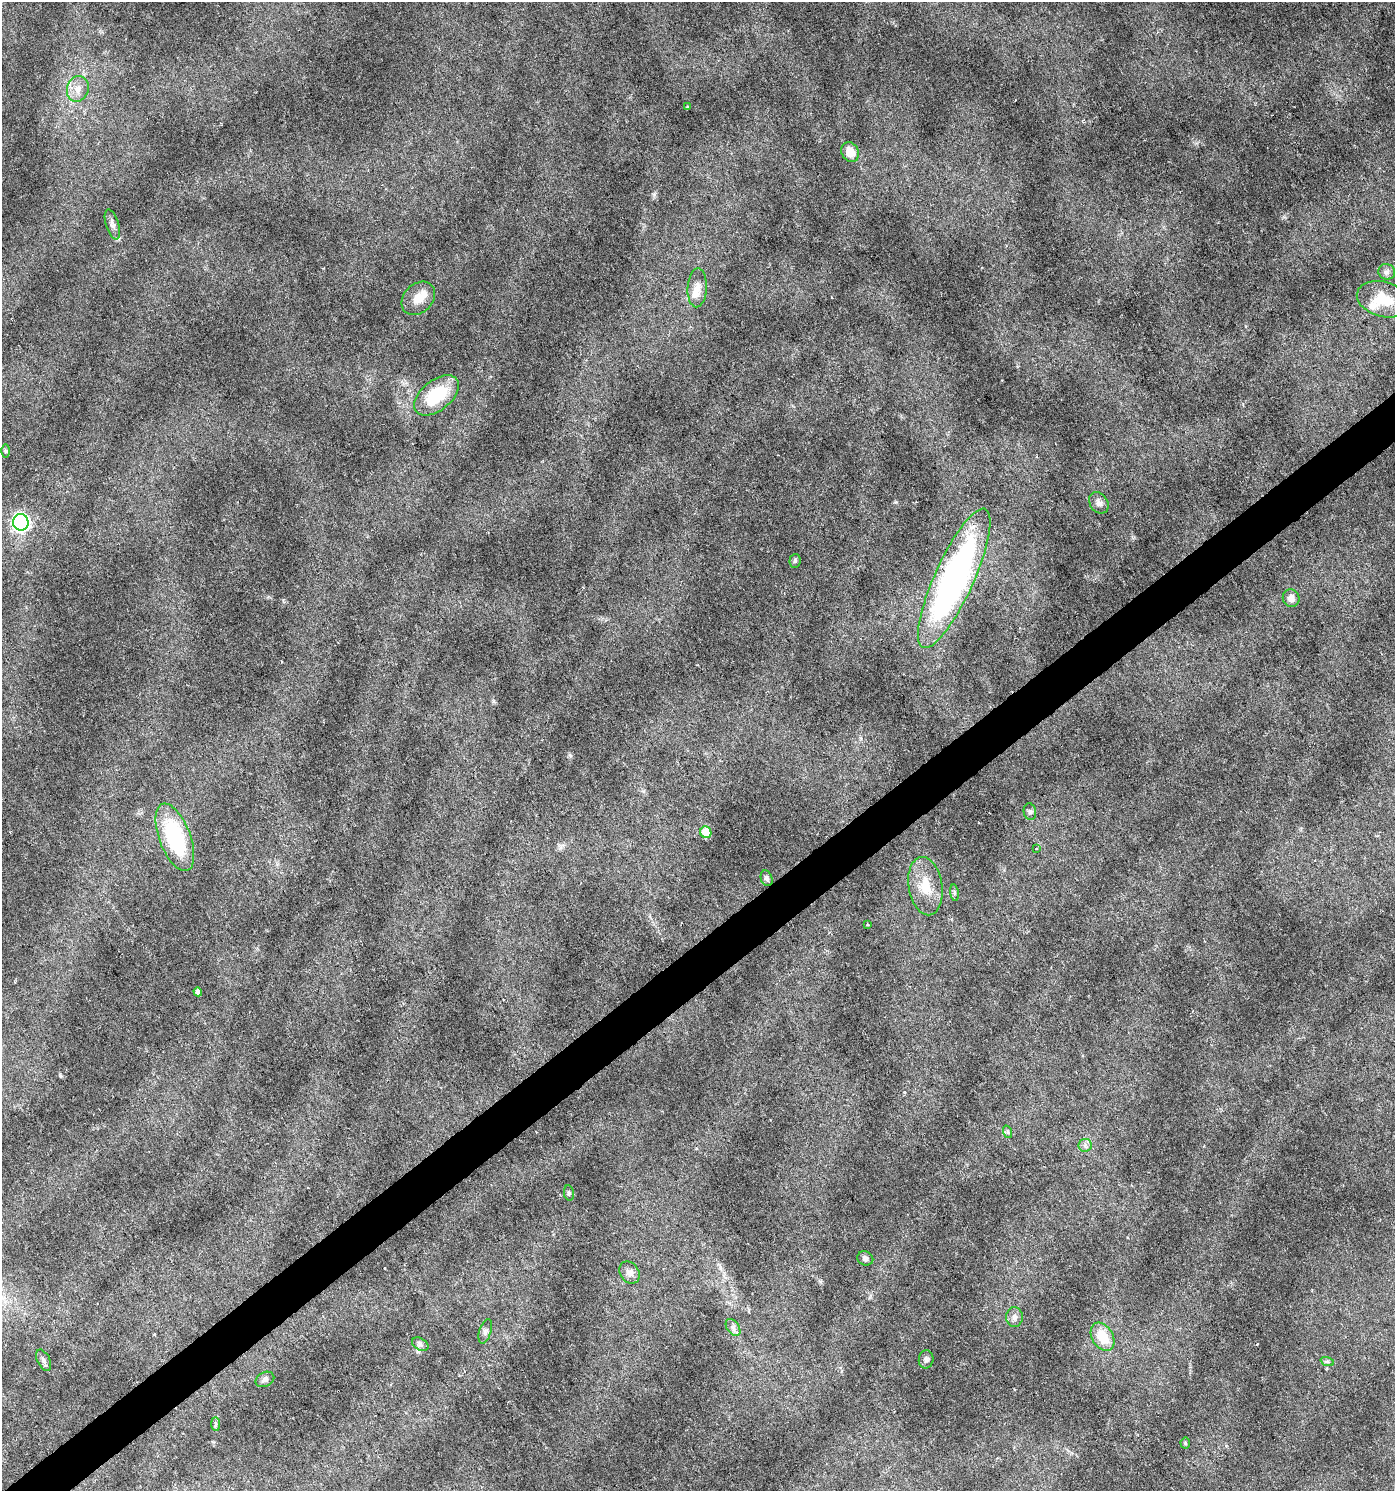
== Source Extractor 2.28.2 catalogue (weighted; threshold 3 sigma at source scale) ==
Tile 7 of 4 x 4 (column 3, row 2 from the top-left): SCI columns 2919-4311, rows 2982-4470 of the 5901 x 5965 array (HDU 1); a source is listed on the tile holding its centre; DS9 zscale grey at full resolution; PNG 1397 x 1493 px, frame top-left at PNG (2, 2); each listed source drawn as its Kron ellipse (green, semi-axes under 4 px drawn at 4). Shown black and unused: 3% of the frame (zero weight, under 3 of 6 exposures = <1% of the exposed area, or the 3 px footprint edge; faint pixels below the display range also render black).
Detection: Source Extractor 2.28.2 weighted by HDU 2 'WHT'; one run over the whole footprint, this tile lists its part. Background 0.0228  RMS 0.0022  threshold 0.00888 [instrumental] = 3 sigma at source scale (4.09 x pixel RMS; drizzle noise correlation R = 1.36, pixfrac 0.8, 0.0396/0.0396 arcsec/px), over >= 5 px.
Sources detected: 42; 2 inside a brighter listed object's ellipse — not listed separately; the other 40 listed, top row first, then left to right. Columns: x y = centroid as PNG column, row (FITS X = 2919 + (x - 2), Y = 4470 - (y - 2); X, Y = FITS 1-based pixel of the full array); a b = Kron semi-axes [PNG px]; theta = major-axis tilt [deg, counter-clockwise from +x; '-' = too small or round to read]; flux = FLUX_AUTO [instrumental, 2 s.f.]
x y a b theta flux
78 89 13 10 72 2
687 107 4 3 - 0.24
850 152 10 8 -59 2.7
112 224 15 6 -73 0.98
1387 272 8 7 - 0.72
697 288 19 9 87 2.1
418 298 19 14 44 3
1383 299 27 17 -16 6.1
436 395 26 15 39 9.3
5 451 6 4 89 0.3
1099 503 11 9 -56 0.95
21 522 8 7 - 62
795 561 7 5 85 0.37
954 578 76 19 66 70
1291 598 9 8 - 1.3
1030 812 8 6 -78 0.49
706 832 6 5 - 5.7
175 837 36 15 -69 19
1036 848 3 2 - 0.29
767 878 8 5 -70 0.56
925 886 29 17 -81 5.2
954 893 8 4 -82 0.4
867 925 3 3 - 0.26
198 992 4 4 - 0.71
1008 1132 6 4 -71 0.33
1085 1145 7 6 - 0.64
569 1193 8 5 -80 0.41
865 1258 8 7 - 0.67
630 1273 12 9 -56 1.2
1015 1317 10 8 -90 0.92
733 1327 9 6 -54 0.71
485 1331 12 6 73 0.75
1102 1337 15 10 -58 4.9
420 1344 9 6 -30 0.64
926 1359 9 7 86 0.65
44 1360 11 6 -64 0.77
1327 1361 7 4 -19 0.35
265 1379 10 7 26 0.72
216 1424 7 4 -90 0.4
1185 1443 5 5 - 0.27
Unlisted compact peaks at least as high as the median listed source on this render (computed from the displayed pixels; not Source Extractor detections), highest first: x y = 570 755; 493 701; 654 194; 60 1075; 896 502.